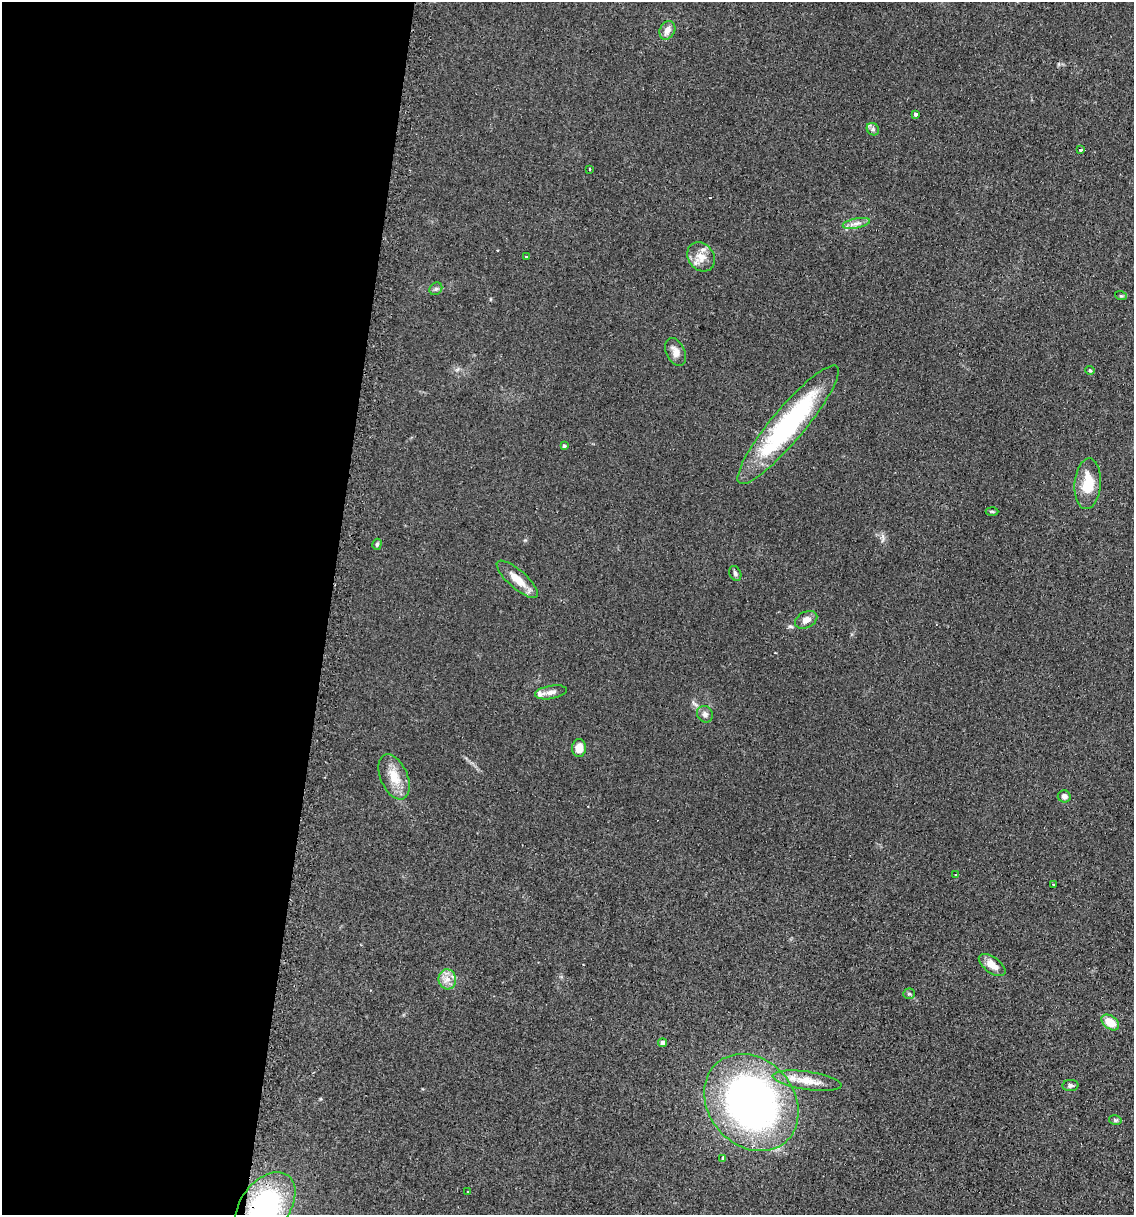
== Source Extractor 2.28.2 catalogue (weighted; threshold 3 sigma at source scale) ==
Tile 5 of 4 x 4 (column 1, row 2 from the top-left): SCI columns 124-1255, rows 2428-3640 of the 4903 x 4854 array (HDU 1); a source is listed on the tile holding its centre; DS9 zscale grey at full resolution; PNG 1136 x 1217 px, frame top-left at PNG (2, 2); each listed source drawn as its Kron ellipse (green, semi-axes under 4 px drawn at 4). Shown black and unused: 29% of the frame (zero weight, under 2 of 3 exposures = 2% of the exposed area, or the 3 px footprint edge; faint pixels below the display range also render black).
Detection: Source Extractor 2.28.2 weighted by HDU 2 'WHT'; one run over the whole footprint, this tile lists its part. Background 0.101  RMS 0.012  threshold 0.0519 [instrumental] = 3 sigma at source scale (4.5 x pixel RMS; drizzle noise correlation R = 1.50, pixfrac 1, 0.05/0.05 arcsec/px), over >= 5 px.
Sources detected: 42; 2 cosmic-ray / hot-pixel residue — neither listed nor drawn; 1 inside a brighter listed object's ellipse — not listed separately; the other 39 listed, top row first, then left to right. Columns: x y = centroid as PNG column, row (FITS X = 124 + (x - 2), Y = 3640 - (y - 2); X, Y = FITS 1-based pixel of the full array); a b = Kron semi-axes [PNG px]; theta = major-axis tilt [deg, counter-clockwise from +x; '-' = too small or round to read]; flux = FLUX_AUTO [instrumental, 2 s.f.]
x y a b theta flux
667 30 10 7 63 8.2
915 114 4 3 - 7.2
873 129 7 5 -48 2.9
1081 149 3 3 - 5.5
589 169 3 2 - 1.9
856 223 14 5 11 5.5
526 256 3 3 - 4.7
701 257 16 12 -53 15
436 289 7 5 44 2.4
1121 296 6 3 -18 1.3
675 352 15 9 -65 8.9
1090 370 4 4 - 1.5
788 425 76 16 50 190
564 446 4 3 - 2.1
1088 484 25 13 85 30
992 511 6 4 -2 1.5
377 544 6 4 73 2.1
735 573 8 5 -65 2.9
517 579 26 9 -42 17
806 620 12 8 27 8
551 692 16 6 10 6.2
705 714 9 7 -49 4.2
579 748 9 7 85 11
394 777 24 13 -66 22
1064 796 6 6 - 4.5
955 875 3 2 - 1
1054 885 4 3 - 11
992 965 15 7 -35 12
447 979 10 9 - 9
909 994 6 5 - 2
1110 1022 10 6 -37 20
663 1043 4 4 - 6.6
807 1081 34 9 -8 21
1070 1085 8 5 3 2.8
751 1102 52 43 -49 550
1115 1120 6 5 - 1.9
723 1159 4 3 - 14
468 1191 3 3 - 4.5
265 1206 38 24 53 190
Overlapping masked pixels (flux is a lower limit): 1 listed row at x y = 265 1206
Isophote crosses this tile's border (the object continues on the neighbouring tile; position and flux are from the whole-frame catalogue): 1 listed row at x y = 265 1206